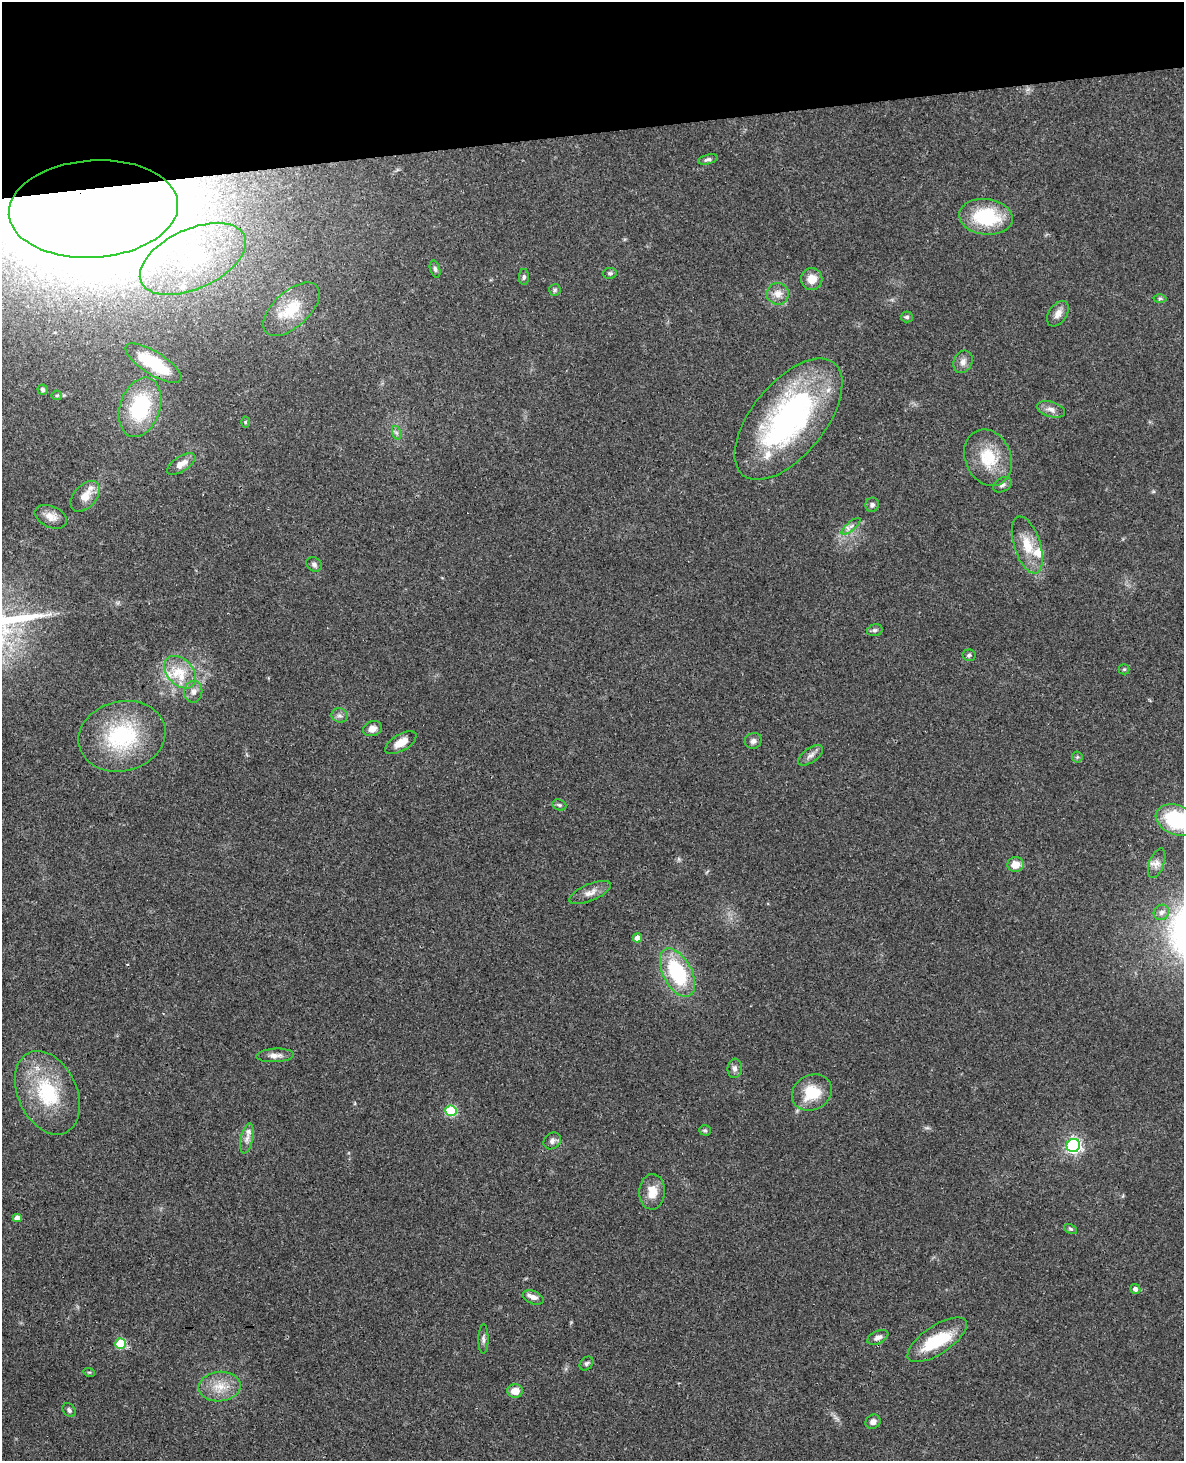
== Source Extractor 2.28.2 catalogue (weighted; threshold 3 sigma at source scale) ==
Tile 3 of 4 x 3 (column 3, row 1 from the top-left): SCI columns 2423-3604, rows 3172-4630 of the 4843 x 4777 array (HDU 1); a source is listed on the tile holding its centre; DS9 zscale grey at full resolution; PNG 1186 x 1463 px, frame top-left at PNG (2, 2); each listed source drawn as its Kron ellipse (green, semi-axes under 4 px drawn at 4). Shown black and unused: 9% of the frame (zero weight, under 3 of 4 exposures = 6% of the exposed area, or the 3 px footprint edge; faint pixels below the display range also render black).
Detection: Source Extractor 2.28.2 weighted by HDU 2 'WHT'; one run over the whole footprint, this tile lists its part. Background 0.0648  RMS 0.0049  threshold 0.0219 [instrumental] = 3 sigma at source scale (4.5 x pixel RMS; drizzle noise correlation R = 1.50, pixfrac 1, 0.05/0.05 arcsec/px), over >= 5 px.
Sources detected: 83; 1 inside a brighter object's white glare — neither listed nor drawn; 6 inside a brighter listed object's ellipse — not listed separately; the other 76 listed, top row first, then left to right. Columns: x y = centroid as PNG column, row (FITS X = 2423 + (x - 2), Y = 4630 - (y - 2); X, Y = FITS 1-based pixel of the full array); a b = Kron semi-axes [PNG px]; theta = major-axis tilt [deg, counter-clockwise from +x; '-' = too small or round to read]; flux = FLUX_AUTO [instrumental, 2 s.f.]
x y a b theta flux
708 159 10 4 13 1.3
93 209 85 48 4 3700
986 217 27 18 -7 32
193 259 57 30 24 68
435 269 9 5 -75 1.1
610 273 7 5 9 0.96
524 277 8 5 89 1
812 279 11 10 - 6.5
555 290 6 5 - 0.93
778 294 11 11 - 4.2
1160 298 6 4 1 0.8
291 309 34 18 42 17
1058 314 14 9 56 3.6
907 317 6 5 - 1.2
963 362 11 9 65 2.9
153 363 32 11 -32 23
43 390 5 5 - 1.1
57 395 5 4 - 0.7
140 407 31 20 71 35
1051 409 14 7 -17 3
788 419 72 36 51 130
245 422 5 3 - 0.49
397 433 7 4 -71 1.1
988 458 29 23 -66 18
181 464 16 7 33 4.2
1002 485 10 7 33 1.6
85 496 18 11 49 6.3
872 505 7 6 - 1.4
51 517 17 10 -23 4.4
851 526 12 4 40 1.8
1027 545 30 13 -72 12
314 564 8 7 - 1.5
875 630 8 5 15 1.2
969 655 7 6 - 1
1124 669 5 5 - 0.63
180 672 19 13 -47 10
193 692 11 9 83 2.8
340 715 8 7 - 1.7
372 729 10 7 19 3.3
122 736 44 35 14 45
753 741 9 8 - 2
401 743 17 8 30 5.6
811 755 14 7 35 2.5
1077 757 5 5 - 0.76
559 805 7 5 -20 0.93
1177 820 21 15 -21 39
1157 863 15 7 69 2.9
1016 864 8 7 - 5
590 892 22 8 23 4.1
1161 912 8 7 - 2
637 938 4 4 - 3.1
677 973 26 14 -62 37
275 1055 19 6 3 3.1
735 1068 10 7 83 2.1
47 1093 44 29 -65 35
812 1093 21 17 28 15
451 1111 5 5 - 40
705 1130 6 5 - 0.78
247 1138 15 6 78 2.6
552 1141 9 7 41 1.8
1073 1145 7 6 - 140
652 1192 18 13 87 7.6
17 1218 4 4 - 2.9
1071 1229 7 4 -26 0.8
1135 1289 5 4 - 1.7
533 1297 11 6 -23 2.8
878 1337 11 6 26 2.3
483 1339 15 5 89 1.6
937 1340 34 14 33 24
120 1343 5 5 - 26
587 1363 8 6 45 1.1
89 1372 6 3 -16 0.57
220 1387 21 15 6 9.6
515 1391 8 6 0 5.2
69 1410 7 5 -49 1.4
873 1422 8 7 - 2.3
Overlapping masked pixels (flux is a lower limit): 1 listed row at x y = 93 209
Isophote crosses this tile's border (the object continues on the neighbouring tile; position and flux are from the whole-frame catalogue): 2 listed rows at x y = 93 209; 1177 820